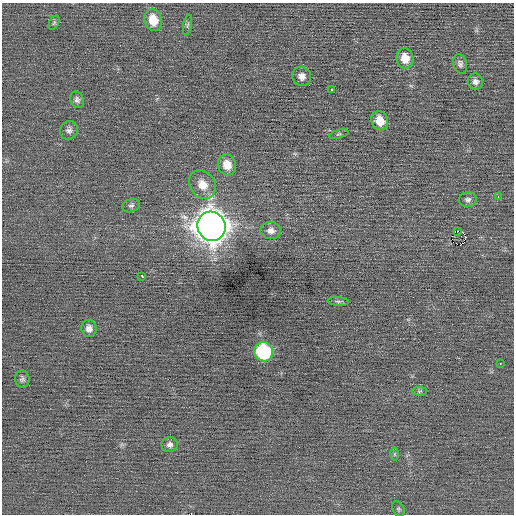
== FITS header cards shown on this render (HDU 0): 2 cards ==
NAXIS1  =                  512 / Axis length
NAXIS2  =                  512 / Axis length

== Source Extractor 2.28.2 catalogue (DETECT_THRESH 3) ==
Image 512 x 512 px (HDU 0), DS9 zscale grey, 1 PNG px = 1 image px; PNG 516 x 516 px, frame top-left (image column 1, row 512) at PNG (2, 3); each listed source drawn as its Kron ellipse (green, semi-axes under 4 px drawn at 4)
Background 0.00872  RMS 0.67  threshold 2.01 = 3 sigma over >= 5 px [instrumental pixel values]
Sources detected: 30; all 30 listed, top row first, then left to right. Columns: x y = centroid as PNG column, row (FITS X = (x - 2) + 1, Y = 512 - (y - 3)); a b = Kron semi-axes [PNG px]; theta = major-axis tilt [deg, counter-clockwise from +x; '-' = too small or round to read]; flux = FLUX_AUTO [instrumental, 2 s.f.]
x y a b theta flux
153 20 11 8 -77 840
54 23 8 5 64 77
187 25 10 4 78 86
405 58 10 8 -79 640
460 64 10 7 -76 150
302 76 10 9 - 270
475 82 8 7 - 190
331 90 3 2 - 530
77 100 8 7 - 150
380 121 10 8 -69 670
69 130 9 8 - 180
339 134 10 4 17 79
227 165 11 9 -73 600
202 185 15 12 -53 670
498 196 3 2 - 100
468 200 9 7 9 150
131 205 9 6 19 120
211 226 15 14 - 72000
271 231 10 8 -3 270
458 231 2 2 - 1200
142 276 3 2 - 260
338 301 10 4 -5 99
89 328 8 7 - 230
264 352 10 9 - 4600
500 363 2 2 - 170
22 379 9 7 -84 130
419 391 8 4 1 76
170 445 8 7 - 180
394 454 6 4 89 61
398 509 8 5 -62 88